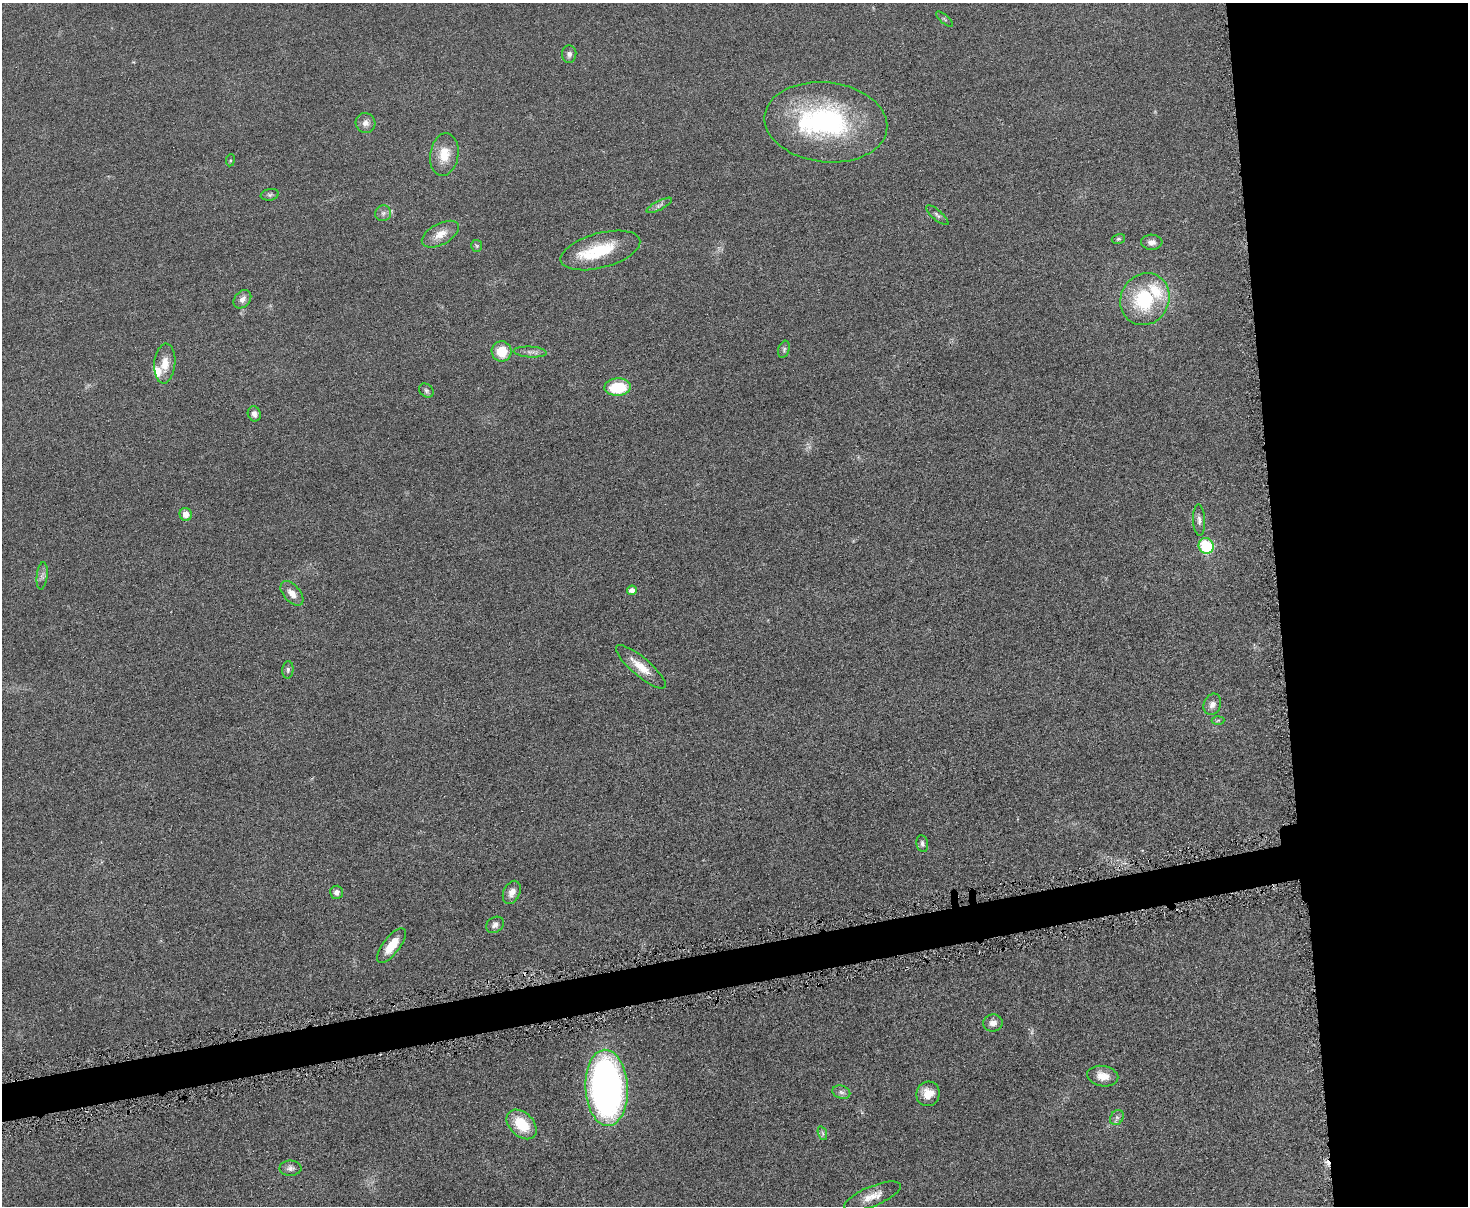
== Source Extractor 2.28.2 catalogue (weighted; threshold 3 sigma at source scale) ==
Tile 6 of 3 x 4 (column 3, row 2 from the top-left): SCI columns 3077-4542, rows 2410-3613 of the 4798 x 4820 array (HDU 1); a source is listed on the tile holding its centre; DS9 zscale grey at full resolution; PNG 1470 x 1208 px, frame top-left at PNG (2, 3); each listed source drawn as its Kron ellipse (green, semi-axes under 4 px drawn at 4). Shown black and unused: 16% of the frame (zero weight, under 4 of 8 exposures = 1% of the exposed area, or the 3 px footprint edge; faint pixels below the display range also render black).
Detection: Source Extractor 2.28.2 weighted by HDU 2 'WHT'; one run over the whole footprint, this tile lists its part. Background 0.0578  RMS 0.0079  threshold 0.0323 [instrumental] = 3 sigma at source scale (4.09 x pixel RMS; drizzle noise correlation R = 1.36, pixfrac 0.8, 0.05/0.05 arcsec/px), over >= 5 px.
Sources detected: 55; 1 too faint to see at this stretch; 1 cosmic-ray / hot-pixel residue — neither listed nor drawn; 4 inside a brighter listed object's ellipse — not listed separately; the other 49 listed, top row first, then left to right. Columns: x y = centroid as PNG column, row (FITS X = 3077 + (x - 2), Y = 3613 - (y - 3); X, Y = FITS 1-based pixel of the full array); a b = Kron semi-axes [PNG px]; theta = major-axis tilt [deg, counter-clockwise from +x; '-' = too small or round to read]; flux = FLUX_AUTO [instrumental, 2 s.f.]
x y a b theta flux
944 19 10 3 -41 0.91
569 54 9 7 86 2.5
826 122 62 40 -6 130
366 123 10 10 - 4.2
444 155 21 14 81 14
230 160 6 3 82 0.9
270 195 9 5 10 1.6
659 205 14 4 27 2.5
383 213 8 7 - 2.5
937 215 14 5 -41 2.1
440 234 20 10 28 8.8
1118 239 7 5 15 1.2
1152 242 10 7 -2 3.9
477 246 6 5 - 1.2
600 250 41 17 15 33
242 299 10 7 47 3.9
1145 299 27 24 61 52
784 349 9 5 72 1.6
502 351 10 10 - 16
530 352 16 5 -3 3.3
165 363 20 10 85 9.5
618 387 13 8 3 29
426 391 8 6 -40 1.6
254 414 8 6 -71 3.2
186 514 6 6 - 6.4
1199 520 15 6 -87 3.3
1206 546 8 7 - 38
42 576 14 5 84 2.7
632 590 5 4 - 4.6
292 593 14 8 -49 5.8
641 667 31 9 -40 13
288 670 9 5 85 1.9
1212 704 11 8 69 4.7
1218 720 6 4 3 1.1
922 843 9 5 -79 2.1
337 892 6 6 - 3.3
512 892 12 8 65 5.1
495 925 9 7 33 3.1
391 945 21 8 52 15
993 1023 10 8 7 4.4
1103 1076 15 10 -10 8.3
607 1088 38 21 -87 310
841 1092 9 6 -17 2.5
928 1094 12 11 - 9.5
1117 1117 8 6 54 2.3
522 1124 17 12 -44 22
822 1133 7 4 -70 1.6
290 1168 11 7 1 3.1
873 1196 30 10 22 9.7